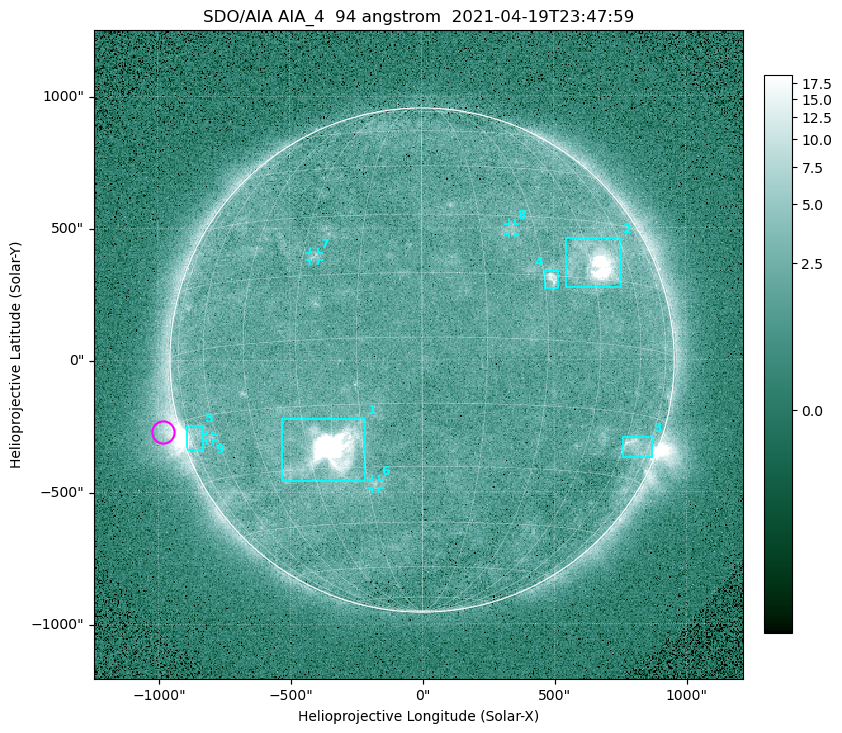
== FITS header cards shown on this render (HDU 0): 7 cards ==
TELESCOP= 'SDO/AIA '
INSTRUME= 'AIA_4   '
WAVELNTH=                   94
WAVEUNIT= 'angstrom'
DATE-OBS= '2021-04-19T23:47:59.14'
CTYPE1  = 'HPLN-TAN'
CTYPE2  = 'HPLT-TAN'

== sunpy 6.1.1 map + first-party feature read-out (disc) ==
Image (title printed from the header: SDO/AIA AIA_4  94 angstrom  2021-04-19T23:47:59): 512 x 512 px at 4.8 arcsec/px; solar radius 955 arcsec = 199 px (full disc in frame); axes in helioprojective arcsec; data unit not stated in the header (colour bar unlabelled)
Orientation: roll -0.138 deg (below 1 deg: not rotated)
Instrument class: DISC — disc imager (sunpy class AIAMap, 94 A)
Bright regions (active regions / flare kernels): reference = the median radial profile (limb darkening/brightening removed); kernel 5 px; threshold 5 sigma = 2.56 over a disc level ~1.8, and >= 1.15x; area >= 9 px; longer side >= 5 px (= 24 arcsec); searched inside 0.97 R_sun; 9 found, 9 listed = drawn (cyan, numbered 1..; 4 of them under ~33 arcsec drawn as corner ticks so the feature stays visible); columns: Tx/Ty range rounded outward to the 10 arcsec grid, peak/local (2 s.f.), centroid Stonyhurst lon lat
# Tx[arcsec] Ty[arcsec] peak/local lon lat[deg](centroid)
1 -540..-210 -460..-220 2123 -24 -26
2 540..760 270..470 36 +47 +19
3 760..870 -370..-290 4.7 +66 -22
4 460..520 270..340 6.7 +32 +14
5 -900..-830 -340..-250 6 -73 -19
6 -190..-160 -490..-450 3.1 -13 -34
7 -430..-390 380..410 3.2 -27 +20
8 330..360 470..520 2.6 +23 +26
9 -820..-790 -300..-280 2.6 -63 -20
Off-limb structures (1.02-1.3 R_sun): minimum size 50 px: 6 found; the strongest spans PA ~90..115 deg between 1.02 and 1.21 R_sun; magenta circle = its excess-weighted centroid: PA ~105 deg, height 1.07 R_sun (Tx ~-980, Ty ~-270 arcsec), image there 4.8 x the reference